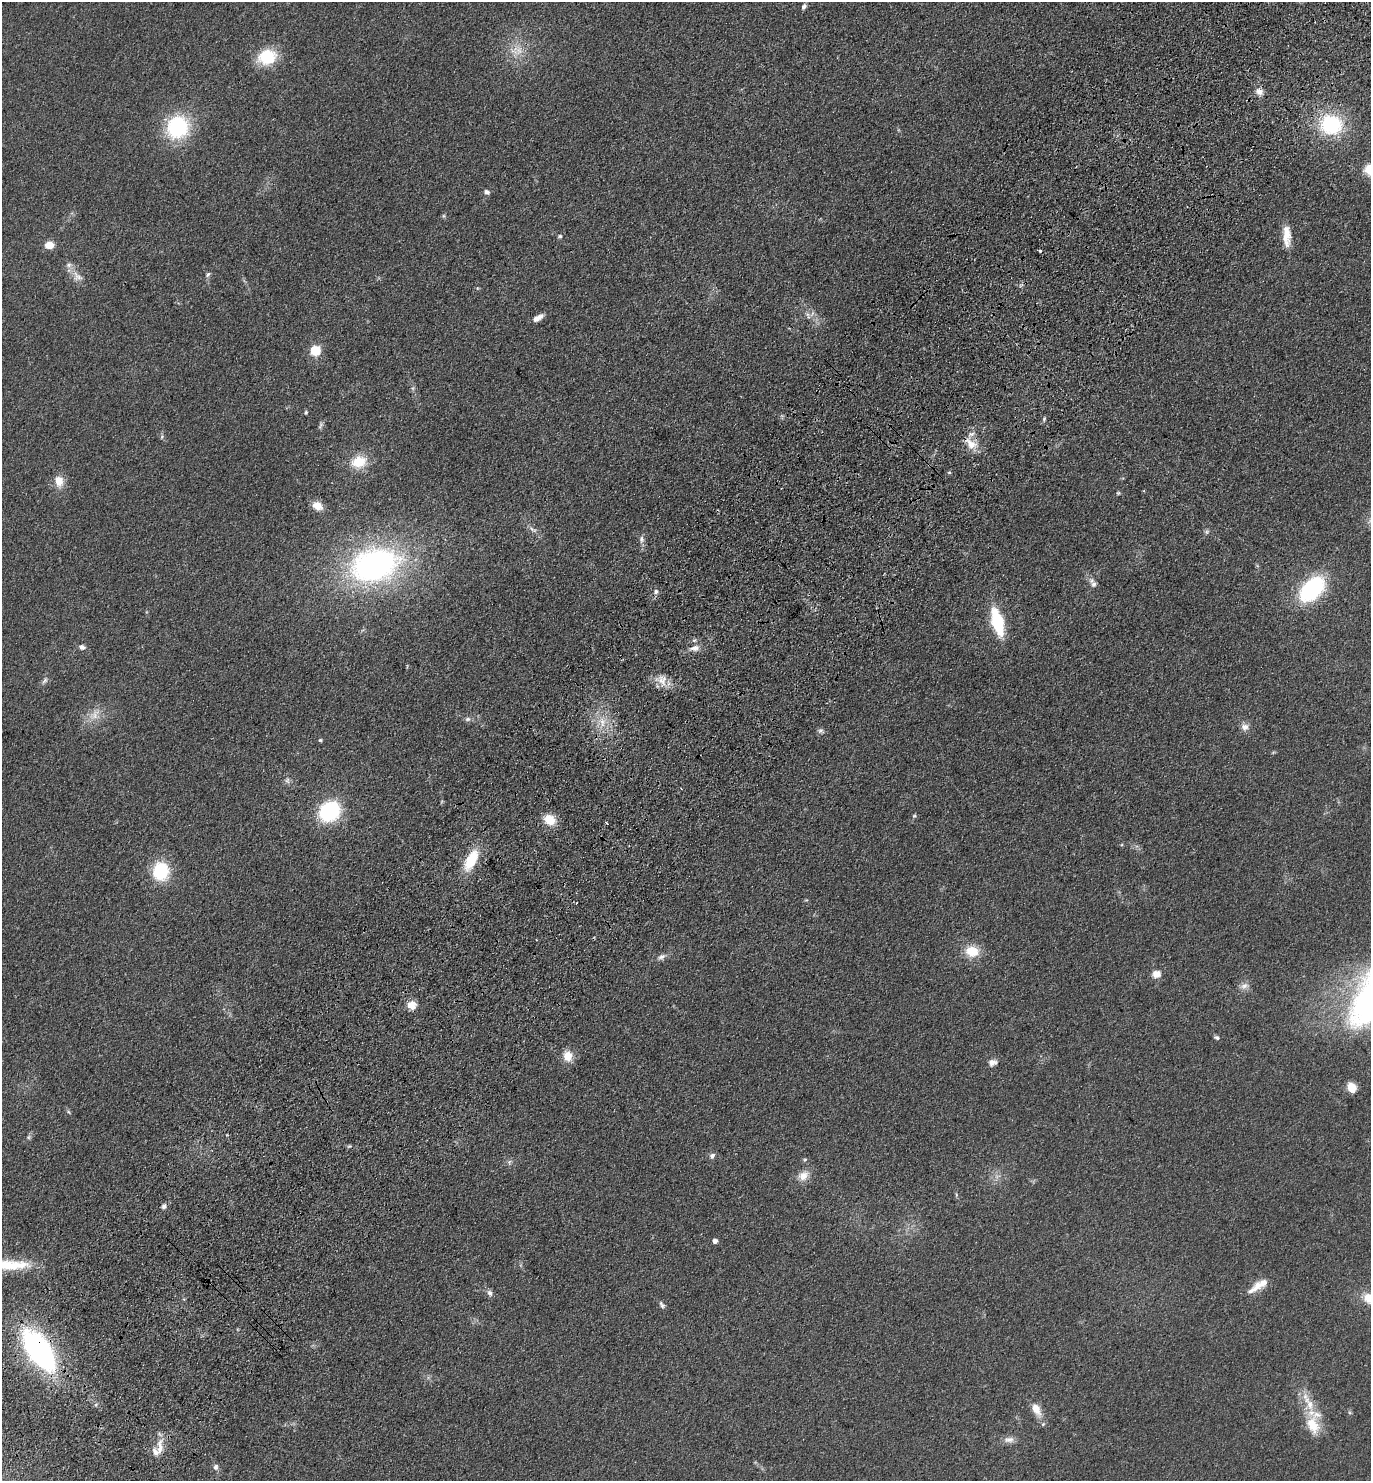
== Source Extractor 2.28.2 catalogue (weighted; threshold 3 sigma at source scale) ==
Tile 10 of 4 x 4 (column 2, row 3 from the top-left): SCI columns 1756-3124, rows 1570-3048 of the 6108 x 6096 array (HDU 1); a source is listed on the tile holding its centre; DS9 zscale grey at full resolution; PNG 1373 x 1483 px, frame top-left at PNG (2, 2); no overlay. Shown black and unused: <1% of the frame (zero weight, under 3 of 4 exposures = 6% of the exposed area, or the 3 px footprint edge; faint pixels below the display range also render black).
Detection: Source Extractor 2.28.2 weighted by HDU 2 'WHT'; one run over the whole footprint, this tile lists its part. Background 0.167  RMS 0.0091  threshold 0.0411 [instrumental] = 3 sigma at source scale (4.5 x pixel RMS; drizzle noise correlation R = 1.50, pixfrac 1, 0.05/0.05 arcsec/px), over >= 5 px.
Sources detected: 90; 2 cosmic-ray / hot-pixel residue — not listed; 6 inside a brighter listed object's ellipse — not listed separately; the other 82 listed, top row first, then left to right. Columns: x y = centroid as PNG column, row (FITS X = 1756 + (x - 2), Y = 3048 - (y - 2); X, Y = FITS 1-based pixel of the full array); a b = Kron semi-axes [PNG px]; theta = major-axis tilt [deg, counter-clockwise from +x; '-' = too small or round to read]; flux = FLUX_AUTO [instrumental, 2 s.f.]
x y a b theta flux
804 6 7 5 55 2.5
519 50 15 8 63 9.5
267 57 19 15 14 37
1259 92 11 8 -31 5.5
1331 125 25 22 -6 69
178 127 30 27 52 63
487 192 8 6 -23 2.6
443 216 6 4 -90 1.3
560 236 6 5 - 1.5
1287 236 26 9 -88 14
49 245 7 6 - 15
1040 251 3 3 - 2.7
208 275 8 5 50 1.9
78 277 17 11 -39 8.3
808 315 10 4 -68 2.4
538 318 13 6 31 6.4
315 350 6 5 - 66
413 388 7 4 71 1.4
306 412 5 4 - 1.2
1044 419 6 4 47 1.4
320 426 11 3 61 1.8
162 437 7 4 71 1.5
971 444 20 13 -38 13
359 462 17 13 16 22
949 472 5 3 - 0.96
59 481 14 10 -80 11
1118 493 5 4 - 1.1
317 506 13 9 -32 9
533 529 14 4 -32 3.5
1207 532 7 5 61 1.8
641 539 9 7 -83 3.2
374 565 49 32 15 250
1093 584 9 7 -87 3.5
1312 589 25 15 44 100
656 591 7 5 77 2.4
997 622 24 10 -75 56
694 640 6 3 -17 1.3
82 647 8 6 -14 3
694 648 14 7 11 6
45 680 11 5 57 2.7
662 680 16 12 -75 10
94 715 18 11 52 11
468 719 8 6 15 2.4
602 722 11 6 -80 6.8
1245 727 10 9 - 5
821 731 9 7 -18 2.4
320 740 5 4 - 1.1
287 780 8 6 89 2.7
329 811 18 16 41 85
914 816 5 5 - 1.2
550 820 14 11 -39 15
471 860 27 12 62 29
161 871 17 15 -90 47
577 903 2 2 - 0.95
972 951 15 12 -11 20
662 957 11 7 27 3.9
1156 974 9 8 - 7.6
1244 986 12 8 25 5
412 1005 11 10 - 8.5
1217 1038 7 5 -25 1.9
568 1056 13 11 -85 12
992 1062 11 8 11 4.6
1352 1087 9 7 -62 15
69 1112 6 4 -70 1.2
29 1137 7 4 89 1.5
712 1156 7 6 - 3
805 1160 5 4 - 1.3
509 1162 7 4 71 1.7
803 1176 16 12 35 9.6
164 1206 7 6 - 2.4
715 1241 4 4 - 4.8
9 1265 50 13 0 39
1258 1285 15 11 45 9.5
490 1293 9 7 -66 3.1
1370 1298 18 13 -24 18
662 1305 11 5 -56 2.5
39 1350 41 20 -56 190
1036 1409 17 9 -60 12
1313 1425 26 16 -72 23
1009 1439 16 8 3 5.6
160 1447 25 8 87 10
216 1467 9 7 87 3.1
Overlapping masked pixels (flux is a lower limit): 2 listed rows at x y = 971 444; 39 1350
Isophote crosses this tile's border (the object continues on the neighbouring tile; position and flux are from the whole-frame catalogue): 2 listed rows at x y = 9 1265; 1370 1298